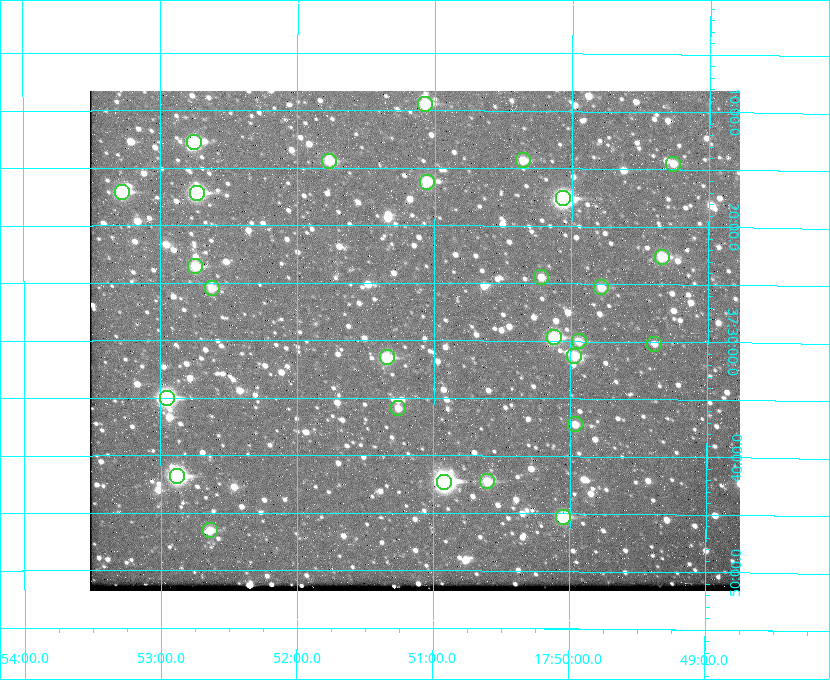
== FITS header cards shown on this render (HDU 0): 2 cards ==
NAXIS1  =                  650 / Width of table row in bytes
NAXIS2  =                  500 / Number of rows in table

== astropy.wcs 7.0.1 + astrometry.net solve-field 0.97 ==
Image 650 x 500 px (HDU 0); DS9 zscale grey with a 90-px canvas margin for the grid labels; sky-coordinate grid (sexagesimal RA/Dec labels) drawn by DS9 from the SOLVED WCS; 27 Tycho-2 reference stars matched to detected sources circled (green)
Header WCS: none
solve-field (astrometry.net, Tycho-2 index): SOLVED blind (the file carries no WCS)
Solved WCS: RA---TAN-SIP/DEC--TAN-SIP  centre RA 17:51:09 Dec +37:30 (267.79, +37.50 deg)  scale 5.22 arcsec/px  FOV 56.6' x 43.5'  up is +180 deg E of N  parity flipped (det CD > 0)
(file carries no celestial WCS; the grid is the blind solution)
Tycho-2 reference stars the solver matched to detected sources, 27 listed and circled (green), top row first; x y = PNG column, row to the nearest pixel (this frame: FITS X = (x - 90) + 1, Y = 500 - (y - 91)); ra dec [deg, ICRS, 3 dp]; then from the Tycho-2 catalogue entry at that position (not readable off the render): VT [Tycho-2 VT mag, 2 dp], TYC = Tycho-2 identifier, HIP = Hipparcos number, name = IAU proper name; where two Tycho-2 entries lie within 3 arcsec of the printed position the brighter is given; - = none
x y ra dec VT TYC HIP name
425 104 267.768 +37.157 9.98 2620-745-1 - -
194 142 268.189 +37.213 9.71 2620-542-1 - -
523 160 267.589 +37.238 11.09 2619-212-1 - -
329 161 267.943 +37.240 10.39 2620-505-1 - -
673 164 267.316 +37.242 12.03 2619-611-1 - -
427 182 267.764 +37.270 10.17 2620-784-1 - -
122 192 268.319 +37.285 9.88 2620-536-1 - -
197 193 268.183 +37.286 8.98 2620-786-1 87506 -
563 198 267.517 +37.293 8.96 2619-379-1 - -
662 257 267.335 +37.377 10.60 2619-634-1 - -
195 266 268.186 +37.393 10.44 2620-175-1 - -
541 277 267.555 +37.408 11.50 2619-358-1 - -
601 287 267.445 +37.422 11.17 2619-451-1 - -
212 288 268.156 +37.424 11.25 2620-712-1 - -
554 337 267.531 +37.495 10.07 2619-274-1 - -
579 341 267.485 +37.500 11.33 2619-40-1 - -
654 344 267.347 +37.503 12.15 3088-638-1 - -
574 356 267.494 +37.522 10.35 3088-270-1 - -
387 357 267.836 +37.525 9.96 3089-889-1 - -
167 398 268.239 +37.584 8.64 3089-755-1 - -
398 408 267.815 +37.598 11.54 3089-1081-1 - -
575 424 267.491 +37.621 11.40 3088-1284-1 - -
177 476 268.219 +37.697 8.93 3089-671-1 - -
487 481 267.652 +37.703 11.04 3089-693-1 - -
444 482 267.730 +37.705 8.13 3089-1203-1 87349 -
563 517 267.512 +37.755 10.10 3089-2332-1 - -
210 530 268.159 +37.775 11.22 3089-2245-1 - -